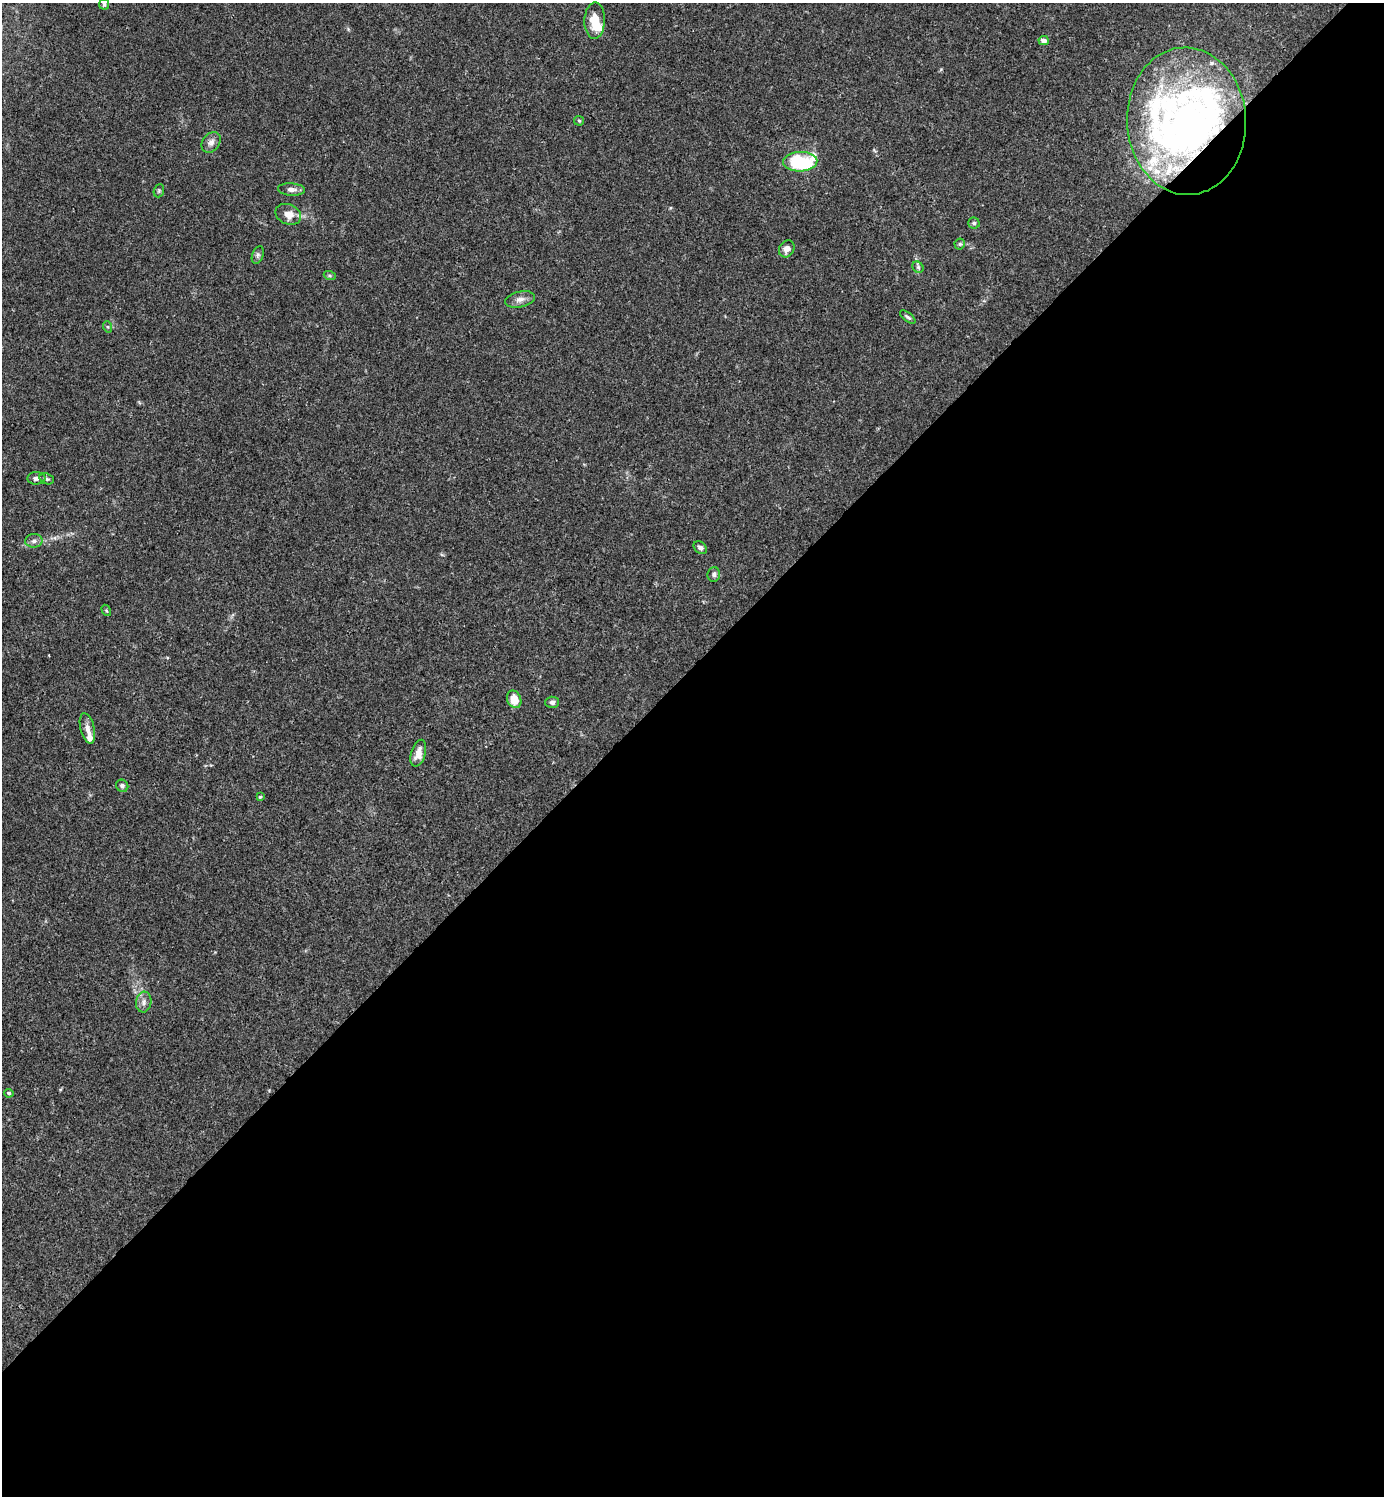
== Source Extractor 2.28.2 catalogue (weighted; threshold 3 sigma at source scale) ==
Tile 15 of 4 x 4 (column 3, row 4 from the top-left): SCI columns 3062-4443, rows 1-1494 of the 5981 x 5982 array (HDU 1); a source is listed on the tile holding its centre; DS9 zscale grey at full resolution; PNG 1386 x 1498 px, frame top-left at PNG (2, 3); each listed source drawn as its Kron ellipse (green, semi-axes under 4 px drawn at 4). Shown black and unused: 55% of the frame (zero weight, under 3 of 4 exposures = <1% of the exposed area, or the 3 px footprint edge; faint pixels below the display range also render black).
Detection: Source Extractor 2.28.2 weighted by HDU 2 'WHT'; one run over the whole footprint, this tile lists its part. Background 0.0151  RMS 0.0022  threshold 0.00971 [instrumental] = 3 sigma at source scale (4.5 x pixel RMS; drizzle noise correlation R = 1.50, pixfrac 1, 0.05/0.05 arcsec/px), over >= 5 px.
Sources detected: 45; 5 inside a brighter object's white glare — neither listed nor drawn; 7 inside a brighter listed object's ellipse — not listed separately; the other 33 listed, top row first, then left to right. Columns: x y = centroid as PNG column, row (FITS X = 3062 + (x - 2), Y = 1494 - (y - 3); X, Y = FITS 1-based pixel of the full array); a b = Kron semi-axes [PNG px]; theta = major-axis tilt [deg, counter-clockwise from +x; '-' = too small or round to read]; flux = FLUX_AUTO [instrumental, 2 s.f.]
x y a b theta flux
104 4 5 5 - 0.41
595 20 18 10 88 3.8
1044 41 5 4 - 1.5
579 121 5 4 - 0.27
1187 121 74 59 -87 67
211 142 11 8 53 1.1
800 162 17 10 3 18
291 190 13 6 -4 1.1
159 191 7 5 70 0.32
288 214 13 10 -24 2.2
974 223 5 5 - 0.46
960 244 5 5 - 0.33
787 249 9 7 59 1.4
258 255 9 5 69 0.56
918 267 6 5 - 0.4
330 276 6 4 -19 0.33
520 299 15 8 12 1.3
908 317 9 4 -37 0.43
108 327 6 4 -70 0.3
36 478 9 6 5 0.91
47 479 8 5 -18 0.46
34 541 8 7 - 0.84
700 548 7 5 -43 0.71
714 574 7 6 - 0.59
106 610 6 3 -58 0.26
514 699 9 7 -68 3.2
552 702 7 5 2 0.57
87 728 15 7 -76 1.4
418 753 14 7 73 2
122 786 6 6 - 0.57
260 797 4 3 - 0.22
144 1002 10 7 82 1
9 1093 5 4 - 0.41
Overlapping masked pixels (flux is a lower limit): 1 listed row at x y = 1187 121